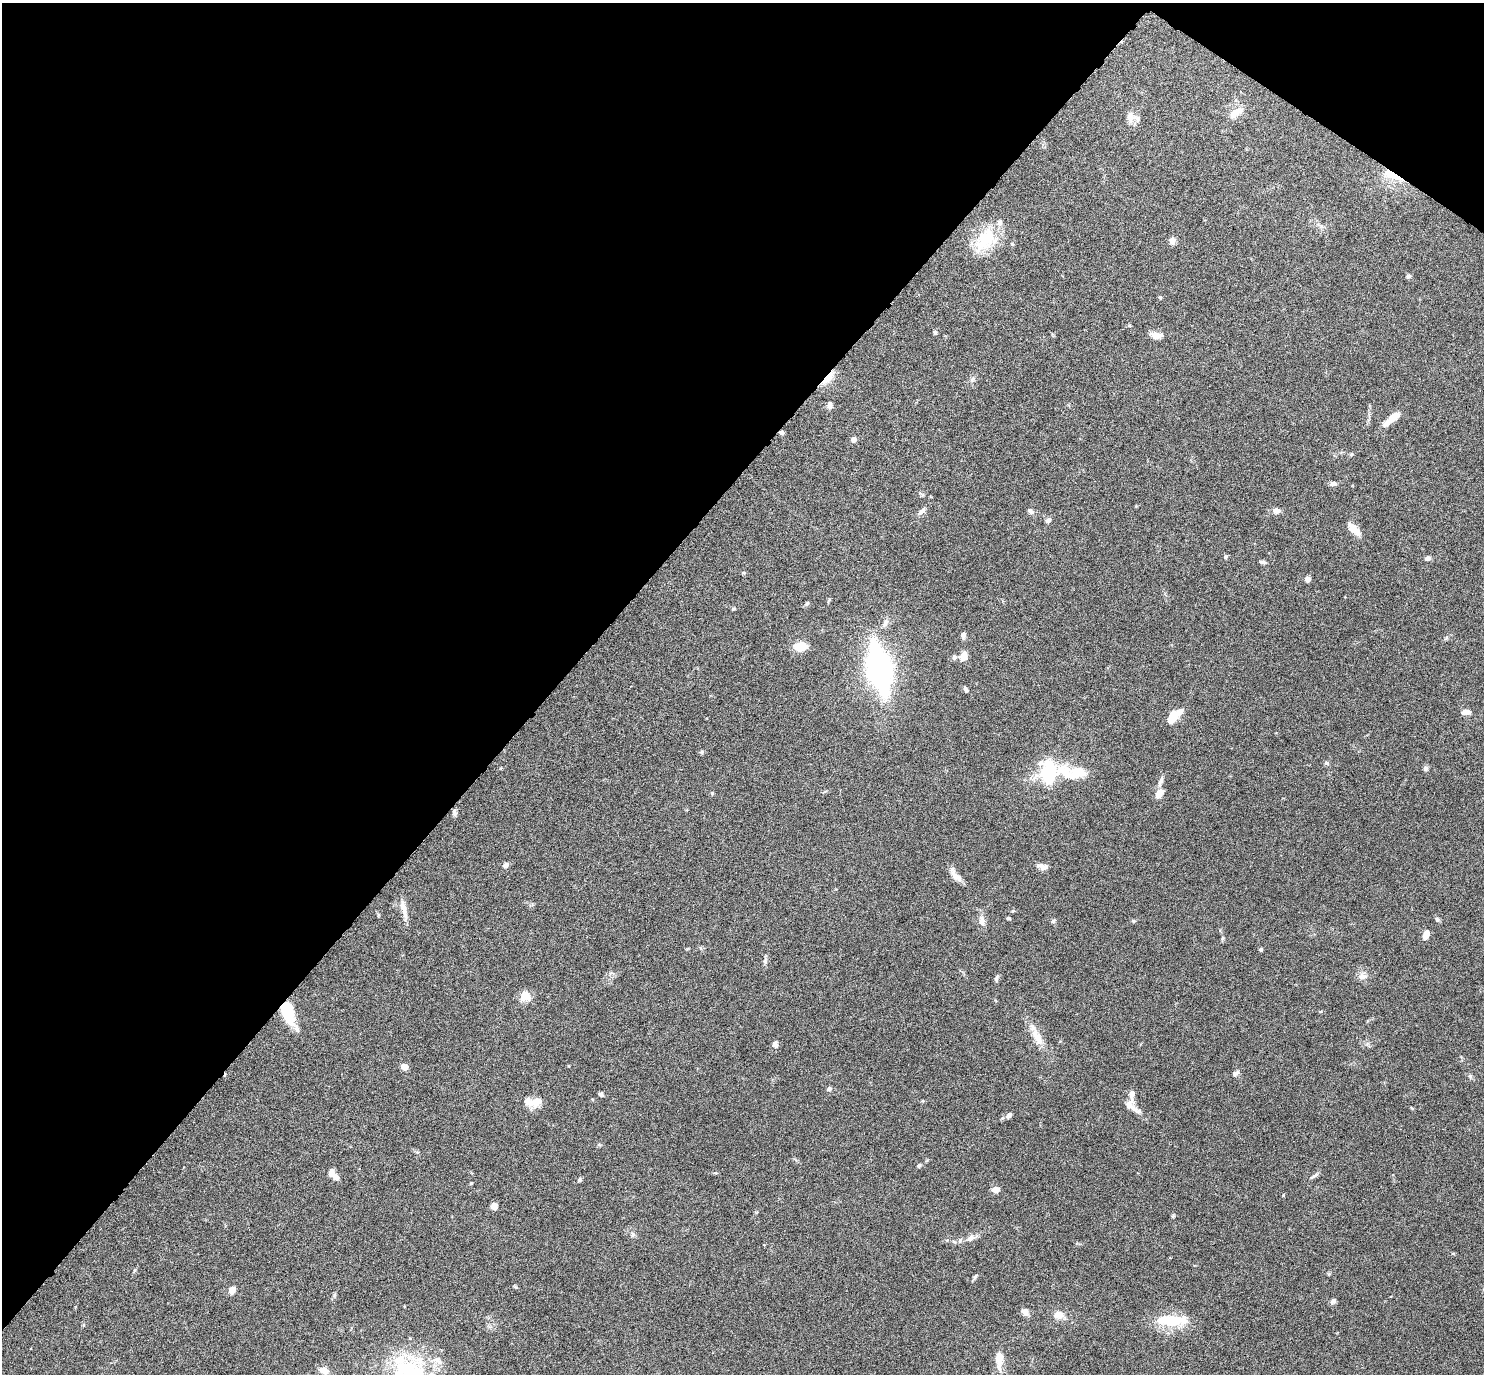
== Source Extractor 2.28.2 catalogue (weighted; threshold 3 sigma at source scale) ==
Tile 2 of 4 x 4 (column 2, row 1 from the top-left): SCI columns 1484-2965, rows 4270-5641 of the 5931 x 5935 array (HDU 1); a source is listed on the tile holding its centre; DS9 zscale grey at full resolution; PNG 1486 x 1376 px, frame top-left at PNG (2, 3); no overlay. Shown black and unused: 39% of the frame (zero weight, under 4 of 8 exposures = <1% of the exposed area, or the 3 px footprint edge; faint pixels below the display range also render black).
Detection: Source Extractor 2.28.2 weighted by HDU 2 'WHT'; one run over the whole footprint, this tile lists its part. Background 0.0857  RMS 0.004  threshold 0.0165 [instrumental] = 3 sigma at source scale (4.09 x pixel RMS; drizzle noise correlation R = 1.36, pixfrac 0.8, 0.05/0.05 arcsec/px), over >= 5 px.
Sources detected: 105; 1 inside a brighter object's white glare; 1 cosmic-ray / hot-pixel residue — not listed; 9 inside a brighter listed object's ellipse — not listed separately; the other 94 listed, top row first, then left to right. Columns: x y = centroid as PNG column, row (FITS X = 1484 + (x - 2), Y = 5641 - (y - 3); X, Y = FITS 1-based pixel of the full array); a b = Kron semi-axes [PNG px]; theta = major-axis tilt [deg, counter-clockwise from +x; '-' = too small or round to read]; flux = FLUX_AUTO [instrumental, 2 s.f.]
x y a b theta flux
1235 112 18 9 26 4
1130 117 14 11 -86 3.4
1392 175 25 8 -24 6.9
987 238 29 27 4 14
1172 241 9 7 -83 1.6
1408 276 7 5 1 0.67
1160 297 5 4 - 0.39
935 332 5 5 - 0.56
1159 335 22 7 -11 2.7
828 378 19 7 47 5.2
830 405 7 6 - 1.5
1392 417 23 7 44 4.8
853 439 6 6 - 1.2
1351 454 6 4 89 0.38
1333 483 8 6 2 1.2
922 511 11 6 39 1.4
1030 511 8 6 -40 0.95
1276 511 9 7 -9 1.8
1048 520 6 5 - 1.3
1353 529 21 8 -44 3.5
1225 556 6 5 - 0.56
1427 558 6 5 - 1.1
1263 562 8 4 -11 0.76
743 572 5 3 - 0.36
1308 579 6 6 - 1.6
807 603 6 5 - 0.53
733 609 6 4 18 0.48
885 623 11 6 70 1.4
963 635 6 4 82 1.4
801 646 11 8 5 7.1
963 656 11 8 73 3
954 657 6 6 - 0.86
879 669 30 14 -78 120
966 690 7 5 -55 0.79
1466 712 10 5 2 1.8
1173 716 11 6 57 11
701 752 5 4 - 0.66
1327 763 6 5 - 0.63
1426 768 6 6 - 0.86
1049 772 23 16 -85 21
1076 773 25 15 14 8.4
1161 781 13 5 70 1.5
712 793 6 3 -46 0.39
1159 794 13 7 60 2.9
454 812 9 5 -79 0.99
506 865 7 6 - 1.3
1043 866 15 7 -9 1.8
955 875 23 7 -55 2.7
404 909 23 7 -75 3.3
1009 918 5 4 - 0.46
982 921 15 8 -78 2.3
1053 921 7 4 45 0.5
1133 921 5 4 - 0.44
1426 934 9 5 72 3.5
1222 938 6 4 89 0.51
1261 950 4 3 - 0.58
765 961 8 6 -89 0.92
1362 976 10 8 -16 2
996 978 10 4 67 0.8
526 996 13 11 6 4.3
287 1012 22 10 -74 17
1037 1036 26 9 -63 5.1
775 1044 8 6 87 1.3
404 1067 7 6 - 2.4
1236 1073 10 6 31 1.1
1470 1076 6 5 - 0.7
829 1089 6 5 - 0.88
601 1095 6 4 -25 0.83
1132 1095 15 6 -87 2.4
532 1103 23 9 -19 4.2
1129 1105 34 9 -35 3.5
1009 1115 7 5 55 1.1
599 1144 6 4 -1 0.48
919 1165 6 5 - 0.52
331 1173 9 7 82 1.8
715 1173 6 3 17 0.41
1314 1176 11 4 36 0.85
579 1180 6 4 73 0.62
471 1183 4 3 - 0.34
996 1190 7 5 5 2.8
494 1206 6 6 - 2.2
1173 1216 5 4 - 0.43
633 1235 7 5 -75 0.81
971 1238 13 8 19 2.1
975 1277 8 4 64 0.7
232 1290 8 6 66 2.8
334 1295 6 4 71 0.57
1333 1301 7 6 - 0.98
1025 1312 8 7 - 2.1
1059 1315 16 9 2 3.1
1171 1320 30 17 1 10
999 1359 19 8 88 5.3
324 1371 9 7 -22 3.1
409 1371 48 39 18 37
Overlapping masked pixels (flux is a lower limit): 3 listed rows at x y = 1392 175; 828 378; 287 1012
Isophote crosses this tile's border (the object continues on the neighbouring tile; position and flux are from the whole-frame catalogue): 1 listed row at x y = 409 1371
Unlisted compact peaks at least as high as the median listed source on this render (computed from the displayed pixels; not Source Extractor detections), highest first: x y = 1283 1195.